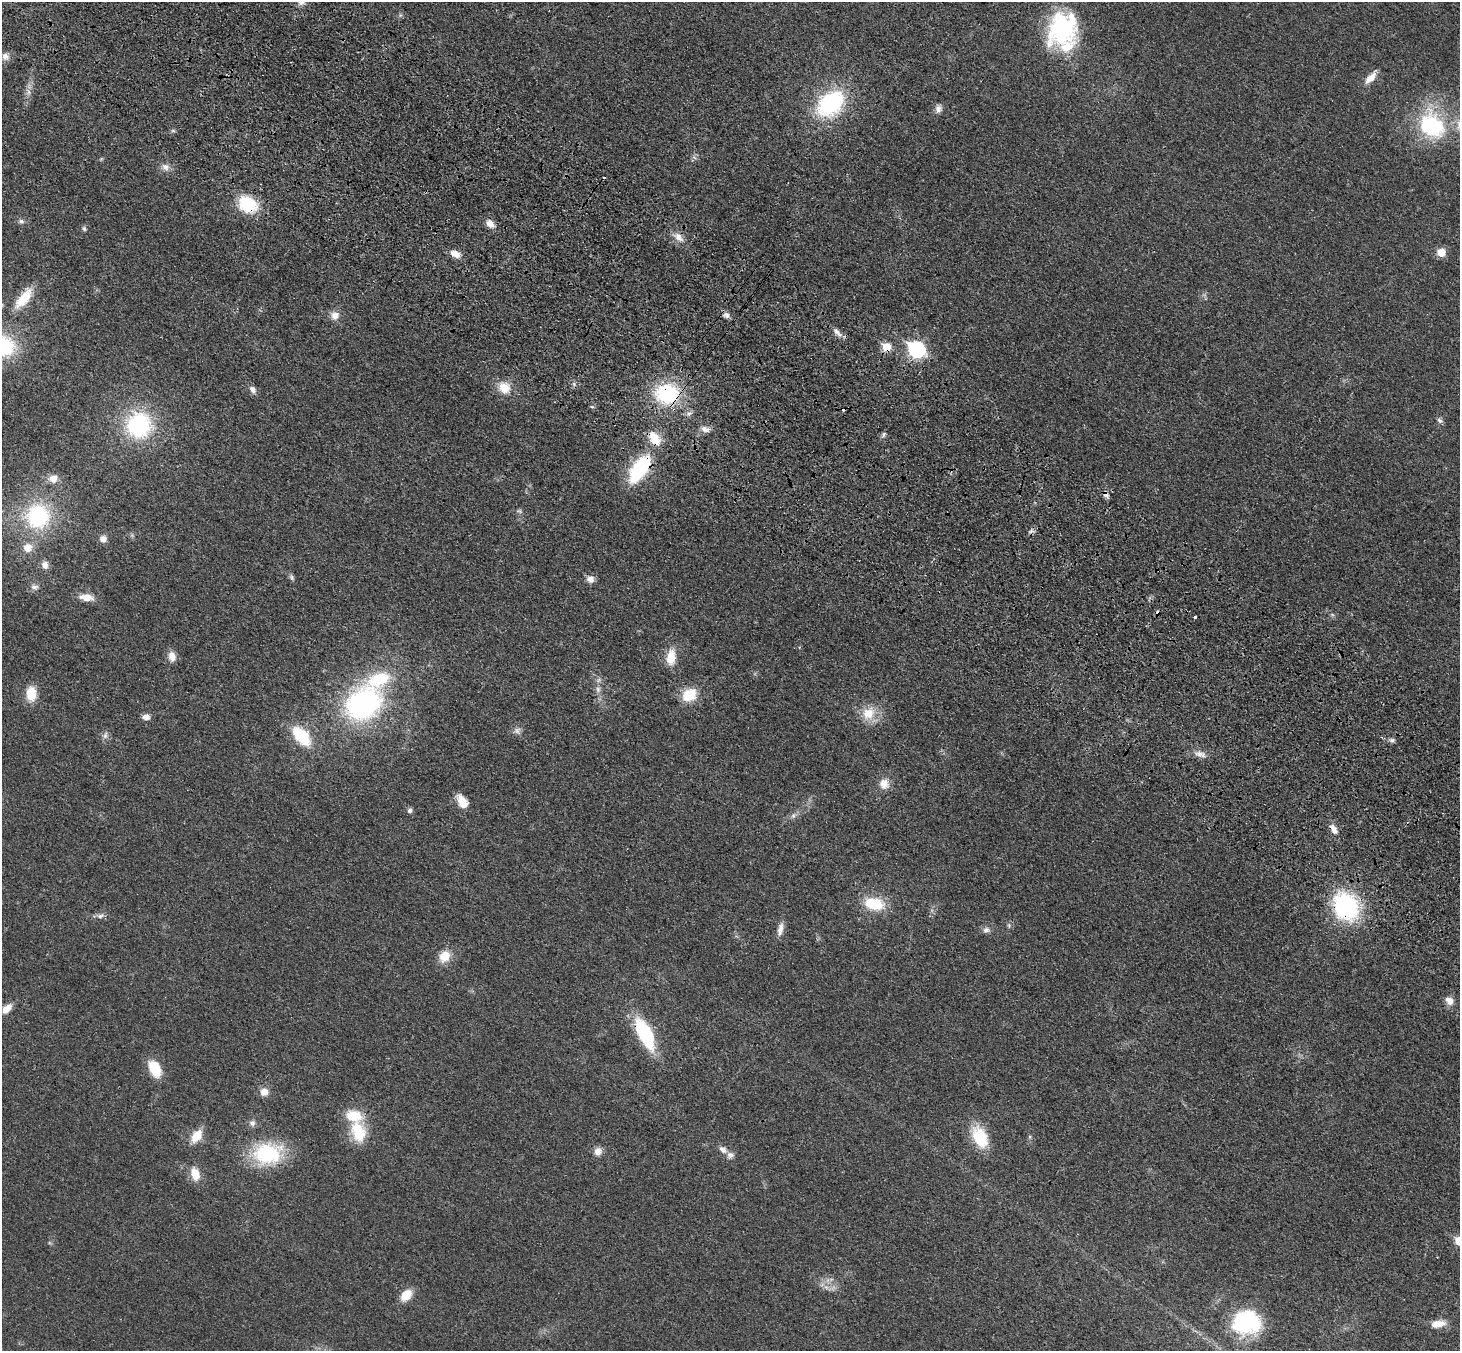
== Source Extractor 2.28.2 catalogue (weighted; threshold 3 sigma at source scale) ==
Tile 11 of 4 x 4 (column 3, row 3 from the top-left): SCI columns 2994-4451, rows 1602-2950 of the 5990 x 6038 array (HDU 1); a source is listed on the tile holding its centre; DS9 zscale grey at full resolution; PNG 1462 x 1353 px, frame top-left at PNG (2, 2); no overlay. Shown black and unused: <1% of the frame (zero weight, under 3 of 4 exposures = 6% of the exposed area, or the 3 px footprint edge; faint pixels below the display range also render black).
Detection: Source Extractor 2.28.2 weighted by HDU 2 'WHT'; one run over the whole footprint, this tile lists its part. Background 0.0191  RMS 0.004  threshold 0.018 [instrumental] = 3 sigma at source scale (4.5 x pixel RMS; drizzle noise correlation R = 1.50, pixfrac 1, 0.05/0.05 arcsec/px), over >= 5 px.
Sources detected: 97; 3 cosmic-ray / hot-pixel residue — not listed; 5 inside a brighter listed object's ellipse — not listed separately; the other 89 listed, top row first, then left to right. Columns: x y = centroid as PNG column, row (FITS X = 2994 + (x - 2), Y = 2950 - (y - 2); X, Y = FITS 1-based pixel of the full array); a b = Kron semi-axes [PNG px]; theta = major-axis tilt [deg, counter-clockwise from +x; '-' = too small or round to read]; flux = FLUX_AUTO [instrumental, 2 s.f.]
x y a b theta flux
1063 28 44 35 62 44
5 57 11 10 - 2.7
1371 77 19 7 49 4.3
28 92 9 4 -82 1.4
830 103 35 24 40 40
938 109 9 8 - 2
1432 126 34 27 -49 36
173 130 6 4 -1 0.62
165 167 11 9 -29 2.4
248 204 18 14 -31 19
21 221 7 6 - 1
490 224 10 7 -44 3.2
84 229 7 4 -63 0.7
679 237 15 9 -47 3.4
1441 252 6 5 - 9.6
455 254 12 7 -26 3.5
24 298 31 12 52 9.6
335 315 11 10 - 3.2
726 315 9 7 -28 1.6
837 332 16 6 -50 2.2
3 346 27 23 -25 30
887 347 6 6 - 11
916 349 8 7 - 84
574 384 7 4 -72 0.77
504 387 16 14 -39 6.7
253 390 11 8 -54 1.8
667 394 25 21 -6 34
1440 420 9 5 -31 1.1
139 425 24 24 - 44
705 429 13 7 -25 2.2
884 434 7 5 73 0.9
640 469 37 17 56 29
53 479 11 10 - 3.3
1105 494 9 6 -51 1.8
519 511 8 5 -9 0.84
38 516 24 24 - 37
1031 531 8 5 44 1.1
103 539 8 7 - 2.5
28 548 11 10 - 4.5
45 565 9 8 - 2.5
292 578 8 5 -75 0.91
590 579 9 8 - 2.7
34 587 11 7 -10 1.7
86 597 15 8 -8 5
1332 614 6 4 -20 0.58
1195 617 3 3 - 1.6
172 656 12 9 -76 3.3
671 657 20 11 84 6.6
598 689 9 6 77 1.5
31 694 14 10 -89 8.8
689 695 14 11 33 12
364 704 36 28 39 86
868 713 19 16 41 8
146 717 8 7 - 2.3
517 730 10 8 28 1.7
105 735 10 6 79 1.4
301 736 20 11 -48 21
1392 740 8 5 -18 1
1199 754 15 8 -6 2.8
884 784 12 11 - 4.2
462 801 16 10 -60 5.6
410 810 6 6 - 1.2
793 816 7 5 45 0.99
1333 829 15 8 -64 2.8
874 904 18 11 -12 16
1346 907 25 20 -59 52
100 916 10 7 14 1.6
1009 925 6 4 73 0.62
780 929 19 7 78 2.8
986 930 9 7 10 1.7
445 956 12 10 50 7.1
1449 1001 11 8 -51 3.2
7 1008 12 7 42 3.9
645 1034 30 12 -64 33
155 1069 14 9 -64 14
264 1092 10 9 - 3.3
252 1123 9 8 - 1.6
358 1132 30 19 -73 15
196 1136 13 8 54 8.2
980 1137 28 16 -65 15
723 1149 10 7 -39 2.2
598 1151 10 9 - 2.8
267 1154 29 21 4 35
195 1174 12 8 -74 7
1459 1241 6 6 - 12
826 1287 7 4 -19 1.2
406 1295 13 9 49 6.7
1246 1322 33 27 6 33
1438 1324 17 8 9 4.7
Overlapping masked pixels (flux is a lower limit): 8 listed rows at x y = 248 204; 887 347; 667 394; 640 469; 1105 494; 1333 829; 1346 907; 645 1034
Isophote crosses this tile's border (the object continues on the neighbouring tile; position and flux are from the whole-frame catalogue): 2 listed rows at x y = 3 346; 1459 1241